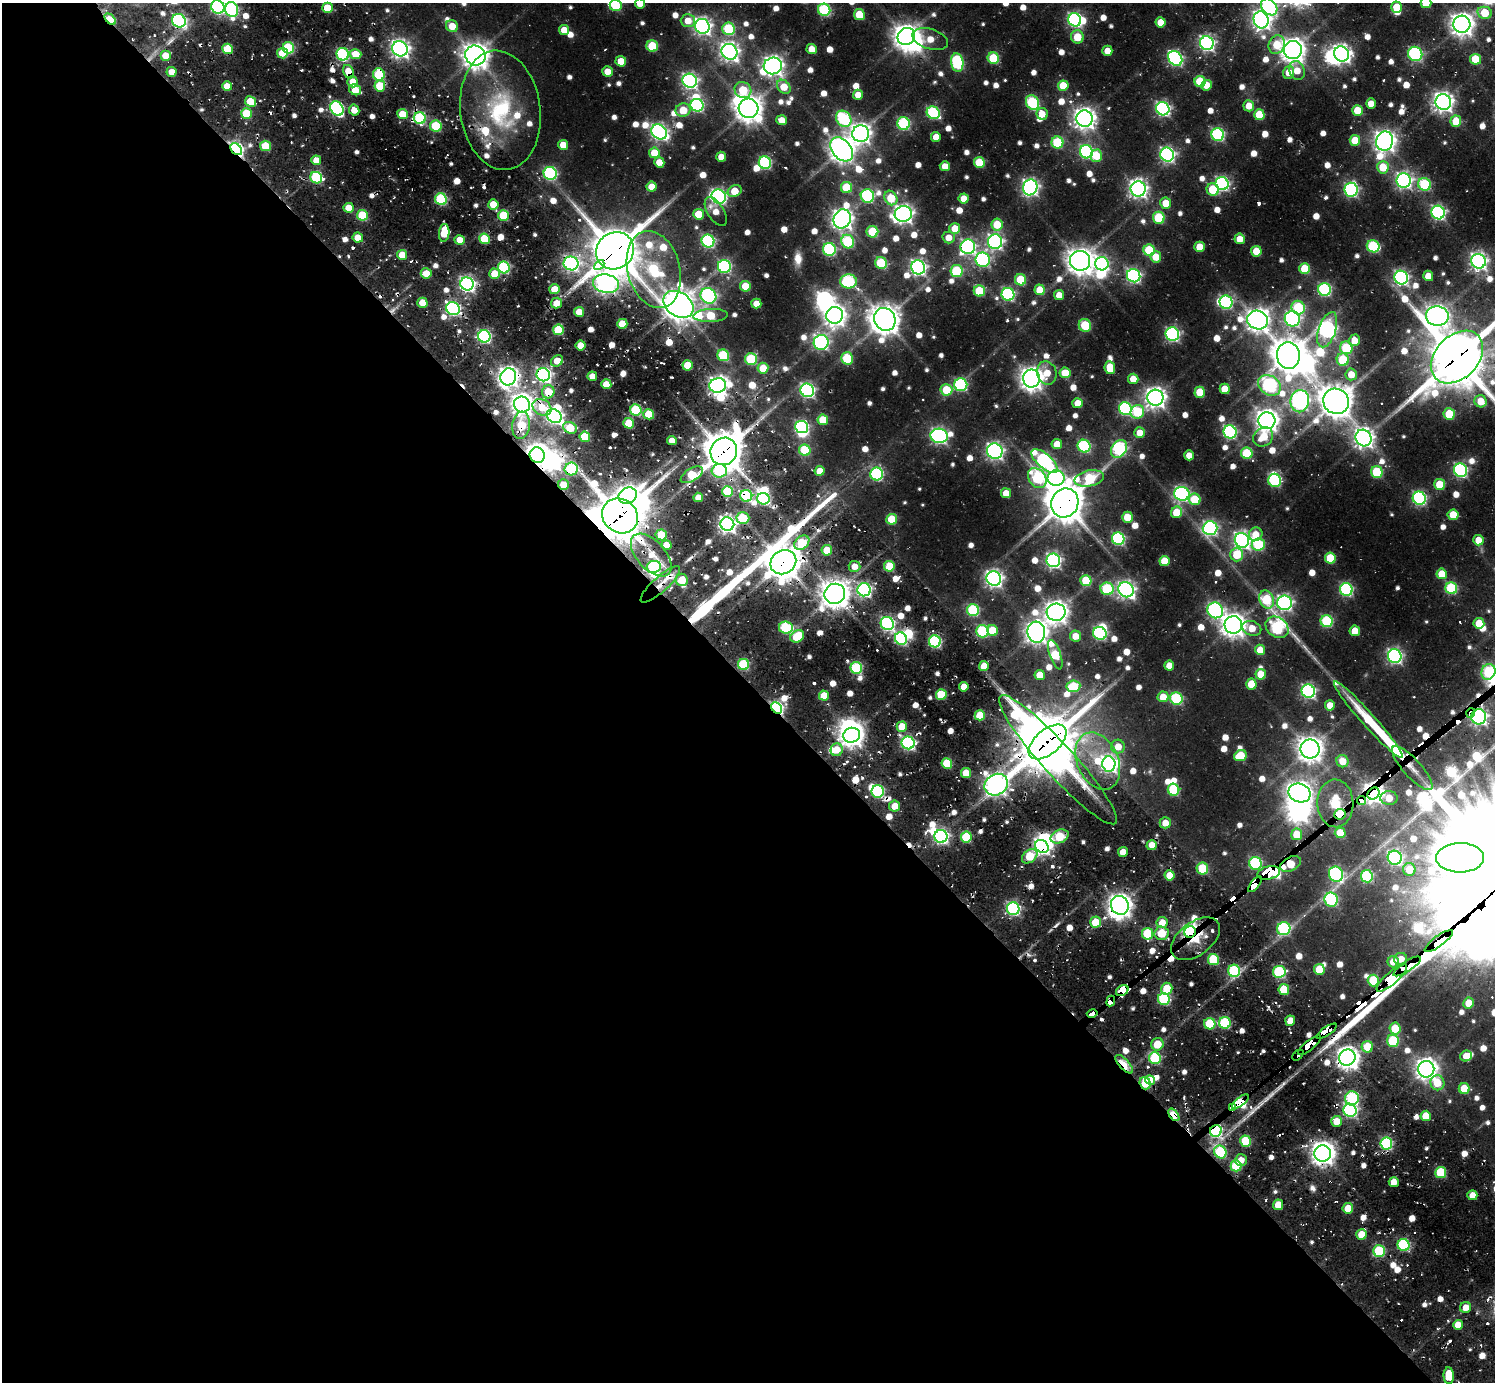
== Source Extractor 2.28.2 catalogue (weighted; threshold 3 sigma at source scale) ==
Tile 9 of 4 x 4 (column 1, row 3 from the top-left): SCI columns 1-1493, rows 1711-3090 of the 6147 x 6133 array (HDU 1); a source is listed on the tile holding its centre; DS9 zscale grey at full resolution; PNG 1497 x 1384 px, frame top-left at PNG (2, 3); each listed source drawn as its Kron ellipse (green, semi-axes under 4 px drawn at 4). Shown black and unused: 51% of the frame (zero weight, under 2 of 3 exposures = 7% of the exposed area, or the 3 px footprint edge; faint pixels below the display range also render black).
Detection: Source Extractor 2.28.2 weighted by HDU 2 'WHT'; one run over the whole footprint, this tile lists its part. Background 0.101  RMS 0.01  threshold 0.0449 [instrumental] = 3 sigma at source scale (4.5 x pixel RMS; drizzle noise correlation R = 1.50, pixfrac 1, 0.05/0.05 arcsec/px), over >= 5 px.
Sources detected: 962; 5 too faint to see at this stretch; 34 inside a brighter object's white glare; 31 cosmic-ray / hot-pixel residue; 2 long thin detections or spike segments (spike, bleed or trail) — neither listed nor drawn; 19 inside a brighter listed object's ellipse — not listed separately; of the other 871, all 500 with FLUX_AUTO >= 14.4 (the completeness limit of this list) listed and drawn (371 fainter detections not listed), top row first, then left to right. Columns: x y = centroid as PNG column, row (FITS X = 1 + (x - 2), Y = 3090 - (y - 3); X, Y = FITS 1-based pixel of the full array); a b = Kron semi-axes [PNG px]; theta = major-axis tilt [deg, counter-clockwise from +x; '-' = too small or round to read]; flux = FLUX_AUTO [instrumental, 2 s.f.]
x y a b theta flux
640 3 5 5 - 16
1426 3 5 5 - 27
616 6 6 5 - 48
218 7 7 6 - 190
1269 7 9 7 -47 210
1397 7 5 5 - 36
327 8 5 5 - 31
232 10 7 6 - 170
824 10 6 6 - 130
1485 13 7 6 - 43
859 14 5 5 - 40
110 19 7 4 -46 43
1075 20 7 6 - 260
1261 20 8 7 - 570
179 21 7 6 - 240
688 21 7 6 - 18
1161 22 5 5 - 20
1462 24 8 8 - 980
452 26 6 5 - 20
702 26 7 7 - 500
729 29 6 6 - 100
564 30 5 5 - 18
906 37 9 8 - 1200
1077 37 6 6 - 29
930 39 18 10 -17 22
1207 43 7 6 - 340
1277 45 9 8 - 32
652 46 6 5 - 57
288 48 6 5 - 110
227 49 5 5 - 50
400 49 8 7 - 530
812 49 5 5 - 18
1293 50 9 9 - 1000
1107 51 5 5 - 17
729 52 8 7 - 610
282 53 5 5 - 27
343 54 6 6 - 170
356 54 6 5 - 28
1342 54 8 7 - 530
1415 54 7 7 - 170
166 55 5 5 - 21
475 55 10 10 - 1300
993 58 6 5 - 65
1175 58 8 6 -52 260
1475 59 5 5 - 44
621 61 5 5 - 23
957 62 9 6 -81 140
773 66 9 8 - 730
607 71 5 5 - 19
1297 71 9 7 -70 18
172 72 5 5 - 18
349 72 7 5 -63 27
1289 72 6 5 - 17
379 75 6 5 - 73
690 81 7 7 - 360
1200 81 5 5 - 47
353 82 5 5 - 24
1207 85 5 5 - 18
227 86 5 4 - 18
380 86 5 5 - 44
1063 86 5 5 - 32
784 87 8 6 -48 27
355 90 6 5 - 24
743 90 9 7 -35 50
858 95 5 5 - 16
250 102 5 5 - 36
1443 102 8 7 - 690
1032 103 8 6 -63 130
1371 103 5 5 - 16
697 105 6 6 - 170
1249 106 5 5 - 17
748 108 10 9 - 1300
337 109 7 6 - 200
1163 109 7 6 - 280
354 110 5 5 - 16
500 110 60 40 -83 140
683 110 7 6 - 26
1357 110 5 5 - 30
246 113 5 5 - 50
933 113 7 6 - 140
403 114 5 5 - 25
1042 114 6 6 - 15
1259 115 5 5 - 46
420 118 6 6 - 120
844 119 9 7 -54 140
1084 119 8 8 - 880
782 120 5 5 - 17
1456 121 6 5 - 27
904 123 6 6 - 130
436 126 6 5 - 73
659 132 8 7 - 410
861 134 8 8 - 740
1218 135 6 6 - 180
936 137 5 5 - 17
1355 140 5 5 - 37
1385 141 10 8 76 860
1057 142 6 6 - 87
563 145 5 5 - 20
266 146 5 5 - 42
236 149 7 5 -48 280
842 149 14 9 -49 1200
1086 152 6 6 - 220
654 153 5 5 - 29
1167 155 7 6 - 320
1096 156 6 6 - 33
721 157 5 5 - 18
316 160 5 5 - 17
659 162 5 5 - 17
979 162 5 5 - 54
765 163 6 6 - 160
945 166 5 5 - 15
1383 167 6 6 - 35
550 173 7 6 - 170
316 178 6 5 - 110
1404 180 7 7 - 380
1222 184 7 6 - 250
1424 184 6 6 - 100
651 187 5 5 - 18
846 187 5 5 - 58
1030 187 8 7 - 420
1138 189 7 7 - 540
1213 189 6 6 - 49
1351 190 7 6 - 240
735 191 7 5 24 28
719 196 7 6 - 290
867 196 7 6 - 150
891 198 7 6 - 38
964 198 5 5 - 19
441 199 6 5 - 130
1166 203 5 5 - 22
493 204 5 5 - 23
349 208 5 5 - 24
716 211 16 8 -58 16
1438 212 7 6 - 260
699 214 5 5 - 36
903 214 8 7 - 590
362 215 5 5 - 56
504 215 5 5 - 53
1159 218 6 5 - 73
842 219 10 8 67 800
997 224 6 5 - 38
955 228 5 5 - 24
872 232 6 5 - 57
444 233 9 5 84 38
358 237 5 5 - 18
949 237 6 6 - 15
484 239 5 5 - 54
1240 239 5 5 - 17
460 240 5 5 - 21
708 241 6 6 - 170
848 242 7 6 - 110
995 242 7 7 - 360
1373 246 6 6 - 120
968 247 7 7 - 270
1200 247 5 5 - 26
829 249 6 6 - 150
1149 250 6 5 - 67
615 251 19 18 - 4300
1256 251 5 5 - 31
402 255 5 5 - 26
1156 257 5 5 - 21
983 260 7 7 - 210
1080 261 10 10 - 1200
1478 261 7 7 - 470
571 263 7 7 - 330
881 263 6 5 - 82
1102 264 7 6 - 220
599 265 6 4 46 230
724 266 6 6 - 190
504 267 6 5 - 150
918 267 7 7 - 380
654 269 39 26 -75 170
1305 269 5 5 - 45
957 271 6 6 - 100
426 273 5 5 - 19
495 274 5 5 - 29
1134 276 7 6 - 260
1428 276 5 5 - 16
1401 278 7 6 - 290
1021 280 6 5 - 50
849 281 8 7 - 140
467 284 7 6 - 380
606 284 13 9 -11 640
745 286 5 5 - 30
555 289 5 5 - 24
1325 289 6 6 - 170
1040 290 5 5 - 27
979 291 5 5 - 57
1008 294 6 6 - 190
1059 295 5 5 - 15
708 296 8 7 - 260
1226 302 6 6 - 190
422 303 5 5 - 24
556 303 5 5 - 16
756 303 5 5 - 16
678 304 16 12 -35 1500
1298 308 7 6 - 84
453 309 7 6 - 250
579 312 5 5 - 14
711 315 17 6 3 55
834 315 8 8 - 820
1437 316 11 9 -4 950
885 319 12 10 -57 1600
1292 319 8 7 - 290
1258 320 10 9 - 990
622 324 5 5 - 26
1085 325 6 6 - 47
558 330 5 5 - 68
1327 330 18 8 72 410
1172 334 7 6 - 240
484 336 6 6 - 190
1354 340 6 5 - 17
821 342 7 7 - 310
581 346 5 5 - 24
1346 348 6 6 - 69
723 355 6 5 - 83
1288 355 13 11 -85 2000
1457 357 30 21 45 5600
847 358 6 6 - 60
751 359 6 6 - 86
1343 360 6 6 - 65
557 361 6 5 - 24
688 365 5 5 - 33
763 368 5 5 - 27
1110 368 6 5 - 35
1047 373 12 9 -74 21
1065 373 5 5 - 28
1351 374 6 5 - 19
543 375 7 6 - 330
592 376 5 5 - 15
508 377 8 8 - 730
1031 378 9 8 - 1000
1133 379 5 5 - 19
606 384 5 5 - 23
961 385 6 6 - 150
1269 385 12 9 -35 220
718 386 8 7 - 590
1225 389 5 5 - 28
807 390 7 6 - 280
946 390 6 5 - 40
548 392 7 6 - 33
1200 392 5 5 - 36
1155 398 8 8 - 770
1300 401 11 9 81 470
1336 401 13 12 - 2000
1481 401 6 6 - 24
1078 403 5 5 - 20
522 404 8 8 - 870
542 407 10 7 -32 26
1125 409 6 6 - 180
636 410 6 5 - 90
1137 412 7 6 - 73
649 414 5 5 - 42
1449 414 6 5 - 47
554 416 8 6 -35 400
823 420 5 5 - 33
1267 421 8 8 - 980
629 423 5 5 - 41
521 425 14 9 83 28
802 427 6 6 - 210
570 428 7 5 -26 38
1230 432 7 6 - 200
1140 433 5 5 - 16
939 436 8 7 - 360
585 437 5 5 - 39
1263 437 10 9 - 29
1364 438 8 7 - 670
672 441 5 4 - 16
1057 444 5 5 - 18
1084 446 6 6 - 140
1119 449 9 7 56 150
805 450 6 5 - 65
724 451 14 13 - 3000
995 451 8 7 - 380
1247 453 6 5 - 62
537 455 8 7 - 1000
1189 455 5 5 - 15
1045 461 16 7 -41 260
571 469 6 6 - 94
1460 470 7 6 - 220
719 471 7 6 - 94
820 471 5 5 - 15
1377 472 6 5 - 80
877 474 6 6 - 150
692 475 12 6 31 53
1037 478 11 8 -53 95
1056 478 8 8 - 310
1089 478 15 8 11 93
1275 480 6 6 - 140
1440 484 5 5 - 35
563 485 5 5 - 20
727 491 5 5 - 72
1006 493 5 5 - 18
1182 494 7 7 - 290
628 496 9 8 - 560
746 496 6 6 - 120
698 497 5 5 - 16
1419 498 7 6 - 210
763 499 6 6 - 160
1195 499 6 5 - 41
1065 503 15 13 62 2800
1177 512 6 5 - 34
1453 515 5 5 - 31
620 516 19 16 -38 4200
1127 517 5 5 - 28
743 518 6 6 - 49
892 519 5 5 - 48
727 524 7 6 - 480
1210 528 7 7 - 300
1256 534 7 6 - 20
661 535 5 5 - 33
1118 539 6 6 - 170
1242 540 7 7 - 460
1478 540 5 5 - 20
802 543 8 6 42 56
666 545 5 5 - 21
1258 545 6 6 - 97
827 550 5 5 - 34
651 555 26 14 -48 30
1237 555 7 6 - 41
1330 558 5 5 - 46
1053 560 7 6 - 320
1164 561 5 5 - 28
783 562 13 11 32 2200
855 566 6 5 - 16
889 566 5 5 - 45
654 567 7 6 - 130
1442 574 5 5 - 29
994 579 7 7 - 470
682 580 6 6 - 27
1086 581 5 5 - 54
660 584 26 7 42 20
1451 588 6 6 - 110
1107 589 6 6 - 100
1346 589 6 6 - 180
864 590 6 6 - 250
1126 590 8 7 - 490
835 594 10 10 - 1600
1267 599 9 7 -66 59
1284 603 7 7 - 360
973 610 6 6 - 120
1215 610 8 7 - 260
1056 612 9 8 - 1100
1327 621 6 6 - 120
887 623 7 6 - 250
1479 623 5 5 - 28
1233 625 9 9 - 1000
1277 627 12 9 -36 150
786 628 7 6 - 110
1252 628 9 7 -20 20
993 630 6 5 - 34
982 631 6 6 - 110
1355 631 5 5 - 23
1036 632 10 9 - 930
1100 633 7 6 - 160
797 636 7 5 33 50
1075 636 5 5 - 17
901 639 6 6 - 160
935 641 6 6 - 170
1260 650 5 5 - 19
1055 655 15 5 -71 68
1395 656 7 6 - 310
743 664 5 5 - 88
1169 665 5 5 - 17
984 666 5 5 - 17
856 668 6 5 - 120
1488 672 8 7 - 64
1261 674 5 5 - 24
1040 675 5 5 - 22
1251 684 5 5 - 29
1073 686 7 6 - 54
964 687 5 4 - 15
1308 691 7 6 - 270
941 695 5 5 - 52
824 696 5 5 - 26
1163 697 5 5 - 20
1176 698 6 6 - 130
1330 705 5 5 - 16
777 708 6 4 -47 220
1471 713 5 3 - 85
980 715 5 5 - 35
1479 717 7 7 - 410
1368 720 50 7 -48 60
902 727 5 5 - 28
852 735 8 7 - 910
1048 742 22 12 40 4900
908 743 6 6 - 240
1118 747 7 6 - 18
1310 749 9 9 - 1200
837 750 6 6 - 21
1240 756 7 5 23 38
1058 760 86 15 -48 470
1098 761 30 20 -66 65
1342 761 6 6 - 20
947 763 5 5 - 51
1109 764 7 6 - 370
1412 768 28 9 -48 14
966 773 5 5 - 24
996 785 12 10 33 870
1173 790 6 5 - 87
878 791 6 6 - 160
1300 793 11 9 -21 990
1373 793 6 5 - 840
1389 798 8 7 - 22
1361 800 4 4 - 420
1335 803 24 18 -88 730
895 806 5 5 - 20
1340 814 6 5 - 2200
1165 823 5 5 - 16
1340 833 5 5 - 34
1297 834 6 5 - 32
941 836 6 6 - 330
1060 836 9 6 24 53
966 837 5 5 - 69
1152 845 5 5 - 16
1042 846 7 6 - 370
1123 852 5 5 - 17
1030 856 9 6 39 49
1395 858 7 7 - 230
1460 858 24 14 0 1700
1255 863 6 6 - 140
1291 864 11 7 27 38
1202 869 6 5 - 62
1409 870 6 6 - 22
1269 873 11 6 12 2600
1336 874 8 7 - 200
1170 875 5 5 - 22
1367 876 6 6 - 120
1255 884 9 4 51 2400
1331 900 7 6 - 160
1120 905 9 8 - 1000
1013 909 6 6 - 210
1095 922 5 5 - 34
1162 923 6 5 - 19
1284 929 7 6 - 150
1190 932 6 5 - 500
1162 933 7 7 - 34
1147 934 6 5 - 71
1195 939 28 16 37 330
1439 941 17 5 36 4900
1213 959 5 5 - 62
1401 959 6 6 - 15
1393 962 6 5 - 20
1407 966 16 5 34 4200
1319 969 5 5 - 35
1234 971 6 6 - 120
1279 972 6 6 - 130
1392 978 19 6 40 4200
1373 981 6 5 - 65
1167 989 6 5 - 40
1284 989 5 5 - 42
1122 991 7 5 33 1700
1164 999 6 6 - 120
1111 1001 5 4 - 1400
1469 1003 5 5 - 21
1092 1013 5 3 - 920
1290 1021 5 5 - 21
1225 1023 6 5 - 110
1210 1024 6 5 - 56
1395 1028 6 5 - 36
1327 1031 12 4 33 2400
1393 1041 6 6 - 80
1157 1044 6 6 - 29
1309 1045 14 4 39 3300
1367 1047 6 5 - 35
1298 1055 6 3 43 980
1466 1056 6 5 - 16
1155 1058 6 6 - 110
1347 1058 8 8 - 880
1124 1064 12 5 -48 44
1426 1069 8 8 - 830
1150 1080 5 4 - 16
1145 1083 6 5 - 44
1437 1083 7 7 - 30
1464 1089 5 5 - 38
1352 1098 7 7 - 120
1240 1102 10 4 37 1500
1232 1108 4 4 - 500
1350 1110 6 6 - 240
1174 1115 7 4 -52 57
1426 1116 5 5 - 27
1336 1121 5 5 - 22
1216 1131 6 5 - 190
1246 1141 5 5 - 68
1386 1143 6 6 - 140
1220 1152 7 6 - 110
1323 1154 8 8 - 1100
1241 1160 6 6 - 14
1236 1166 5 5 - 61
1441 1172 5 5 - 70
1394 1182 5 5 - 20
1472 1195 5 5 - 16
1278 1205 5 5 - 25
1348 1208 5 5 - 29
1361 1235 5 5 - 25
1404 1245 6 6 - 140
1379 1251 6 6 - 81
1466 1308 6 5 - 15
1458 1325 5 5 - 22
1449 1376 8 5 -88 36
Overlapping masked pixels (flux is a lower limit): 64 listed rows (the first 20) at x y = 110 19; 179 21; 349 72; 379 75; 420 118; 236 149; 615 251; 571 263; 599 265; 1457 357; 543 375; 508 377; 548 392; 1336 401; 542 407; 521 425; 724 451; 537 455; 571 469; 563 485
Isophote crosses this tile's border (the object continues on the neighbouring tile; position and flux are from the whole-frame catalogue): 8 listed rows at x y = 640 3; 1426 3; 616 6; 218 7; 1269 7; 232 10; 1457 357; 1488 672